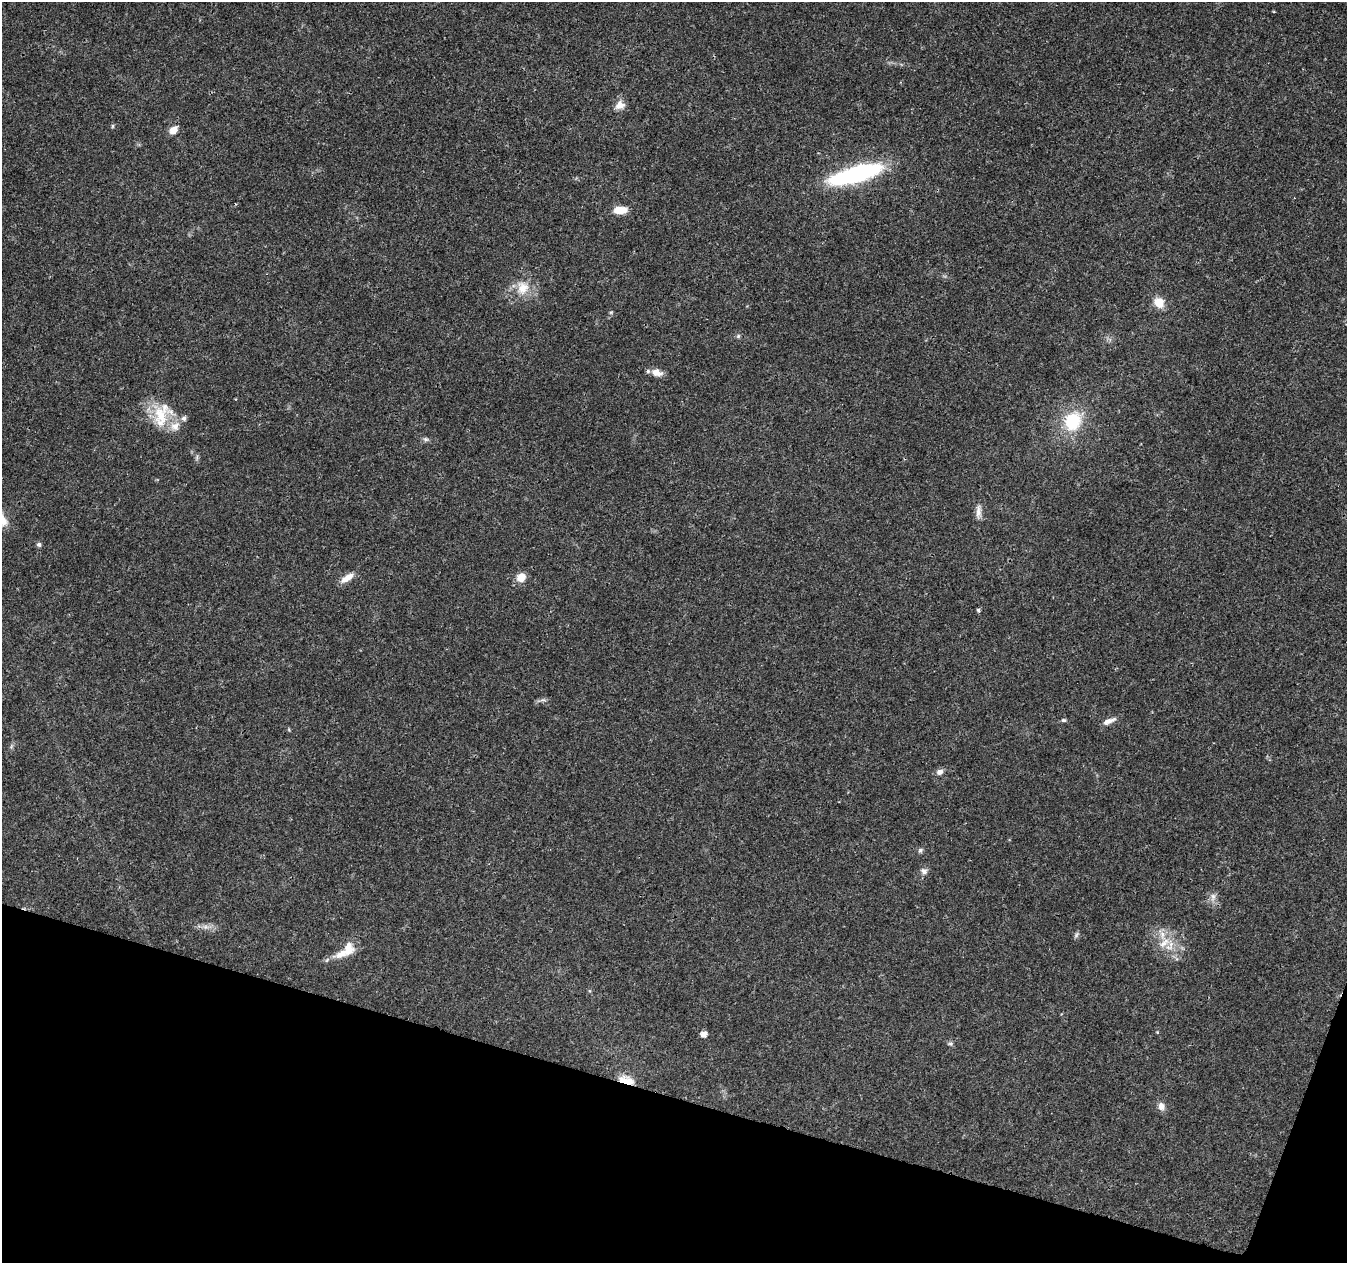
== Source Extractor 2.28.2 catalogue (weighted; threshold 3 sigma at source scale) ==
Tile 15 of 4 x 4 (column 3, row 4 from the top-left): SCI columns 2699-4043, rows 282-1542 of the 5392 x 5545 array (HDU 1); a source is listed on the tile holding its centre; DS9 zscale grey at full resolution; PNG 1349 x 1265 px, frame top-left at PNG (2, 2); no overlay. Shown black and unused: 14% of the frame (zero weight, under 3 of 4 exposures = <1% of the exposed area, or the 3 px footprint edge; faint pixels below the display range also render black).
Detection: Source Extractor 2.28.2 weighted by HDU 2 'WHT'; one run over the whole footprint, this tile lists its part. Background 0.0266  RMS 0.0019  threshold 0.00874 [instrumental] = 3 sigma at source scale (4.5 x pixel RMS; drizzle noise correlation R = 1.50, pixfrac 1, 0.0396/0.0396 arcsec/px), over >= 5 px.
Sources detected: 40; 5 inside a brighter listed object's ellipse — not listed separately; the other 35 listed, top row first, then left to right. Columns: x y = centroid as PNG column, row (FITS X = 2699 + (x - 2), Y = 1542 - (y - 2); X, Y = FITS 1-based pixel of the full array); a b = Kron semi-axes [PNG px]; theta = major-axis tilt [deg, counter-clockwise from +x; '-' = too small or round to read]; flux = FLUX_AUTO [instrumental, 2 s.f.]
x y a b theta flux
620 105 12 11 - 1.6
113 126 6 4 89 0.24
173 130 9 7 45 1.7
855 174 53 14 16 29
620 210 15 8 2 2.9
523 288 20 17 -84 3.9
1159 302 12 10 -49 2.7
611 312 6 3 18 0.2
738 336 6 5 - 0.33
657 372 14 8 -15 1.8
160 416 34 18 -82 6.5
184 418 6 5 - 0.68
1072 421 22 18 68 9
426 439 7 5 -19 0.43
978 511 19 7 89 1.2
39 544 6 6 - 0.42
521 577 10 9 - 2.2
347 578 18 7 32 1.9
978 610 4 3 - 0.5
543 700 9 4 5 0.48
1064 720 6 5 - 0.34
1109 721 18 6 23 1.2
939 772 9 7 27 0.81
920 850 7 6 - 0.41
924 871 8 8 - 0.78
1213 897 12 7 83 0.98
205 927 10 5 -8 0.79
1076 935 9 4 55 0.39
1162 935 18 7 -67 1.9
348 949 18 13 77 2.9
1157 1032 4 4 - 0.17
704 1034 5 5 - 1.3
950 1044 7 5 -2 0.37
626 1081 11 5 -14 12
1161 1106 10 8 -81 1.1
Overlapping masked pixels (flux is a lower limit): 1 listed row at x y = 626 1081